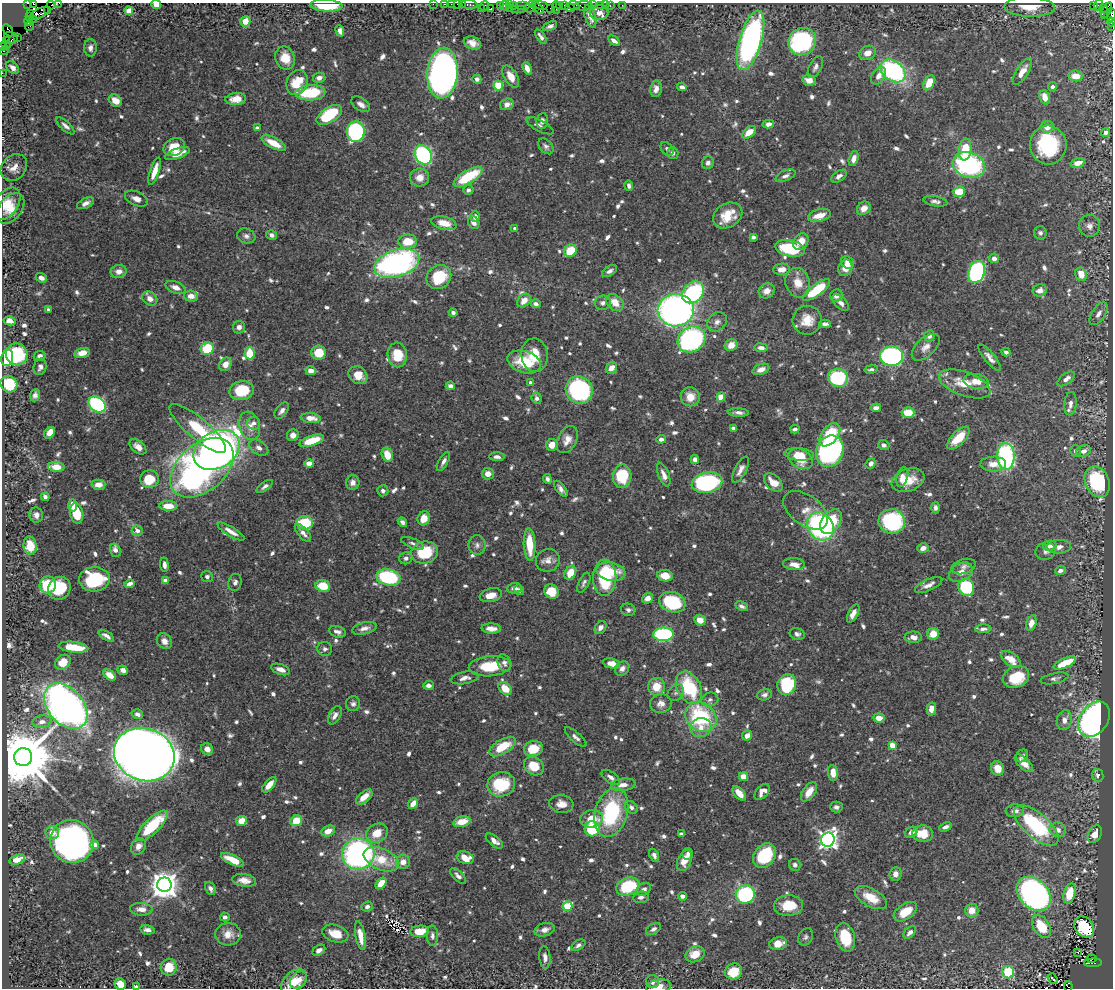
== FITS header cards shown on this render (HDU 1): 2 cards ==
NAXIS1  =                 1111
NAXIS2  =                  986

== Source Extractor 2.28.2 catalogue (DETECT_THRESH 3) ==
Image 1111 x 986 px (HDU 1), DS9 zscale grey, 1 PNG px = 1 image px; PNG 1115 x 990 px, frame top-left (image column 1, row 986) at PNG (2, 3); each listed source drawn as its Kron ellipse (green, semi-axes under 4 px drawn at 4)
Background 0.724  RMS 0.0097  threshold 0.029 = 3 sigma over >= 5 px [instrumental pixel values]
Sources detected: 892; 1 with non-positive FLUX_AUTO (blend fragments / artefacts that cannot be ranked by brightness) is neither listed nor drawn; of the other 891, the 500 brightest by FLUX_AUTO listed and drawn (391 fainter detections omitted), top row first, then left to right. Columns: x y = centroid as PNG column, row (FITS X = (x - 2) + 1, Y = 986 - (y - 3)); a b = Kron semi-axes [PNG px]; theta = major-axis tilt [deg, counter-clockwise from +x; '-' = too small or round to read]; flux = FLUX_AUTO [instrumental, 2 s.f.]
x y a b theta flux
27 3 2 2 - 3.9
59 3 3 2 - 9.7
33 4 3 2 - 57
433 4 2 2 - 9.9
445 4 3 2 - 24
451 4 2 2 - 14
457 4 2 2 - 22
462 4 3 2 - 30
51 5 4 2 - 7.7
156 5 5 4 - 8.7
326 5 16 6 -3 24
469 5 8 3 -4 57
509 5 3 2 - 7.7
513 5 3 2 - 22
523 5 7 2 0 100
533 5 4 3 - 17
541 5 6 3 -12 60
559 5 3 2 - 22
564 5 3 2 - 23
592 5 3 2 - 4.7
600 5 3 3 - 53
605 5 2 2 - 5.9
622 5 3 2 - 5.7
1098 5 6 3 72 6.6
485 6 5 2 - 19
500 6 4 2 - 24
504 6 5 3 - 40
574 6 5 4 - 51
583 6 9 4 2 78
610 6 3 2 - 25
1094 6 4 3 - 110
1030 7 25 9 -1 13
509 8 3 3 - 18
530 8 6 2 0 44
538 8 8 3 -49 66
550 8 2 2 - 15
556 8 6 2 89 37
570 8 5 3 - 66
1103 8 3 3 - 110
481 9 3 3 - 44
491 9 3 2 - 6.6
515 9 2 2 - 14
521 9 2 2 - 21
47 10 3 2 - 9.8
1107 10 9 4 63 460
129 11 4 4 - 13
599 13 9 7 1 5.2
31 14 3 2 - 23
39 14 11 5 26 260
1111 15 7 3 85 90
590 16 12 5 -71 5.5
30 17 3 3 - 18
34 19 3 2 - 150
29 21 4 3 - 33
245 21 5 5 - 10
1112 22 4 3 - 56
29 26 4 2 - 32
550 26 8 4 22 2.3
1112 26 2 2 - 19
8 30 6 3 -59 95
340 31 6 4 -69 3.2
541 37 8 3 -55 2.3
11 38 7 5 -17 92
17 38 3 3 - 11
750 40 31 11 74 190
7 41 3 2 - 12
614 41 6 4 -33 3
802 41 14 13 - 96
472 43 9 6 -22 5.6
6 45 5 2 - 18
2 47 4 2 - 24
90 48 9 6 -89 3.2
4 50 5 2 - 21
867 53 8 7 - 6.6
285 58 12 9 -67 11
12 67 7 5 -40 3.3
815 67 12 6 62 2.7
527 68 6 4 -67 5.2
893 71 14 10 -37 100
1022 72 15 6 57 8
2 73 2 2 - 7.6
442 73 25 15 85 490
878 76 10 6 59 5.1
1076 76 7 5 -6 9.4
511 77 12 6 -60 7.3
319 78 6 5 - 3.7
477 79 4 4 - 3.8
809 80 7 5 -13 4.9
297 83 13 10 67 18
929 83 8 5 62 12
498 86 5 5 - 26
682 87 5 4 - 2.4
1052 87 4 4 - 2.3
656 89 8 6 80 4.8
310 93 15 7 4 36
1045 97 7 5 -69 6.9
236 99 10 6 5 8.5
115 100 7 5 -39 8.6
361 104 10 6 -34 3.8
507 104 7 5 17 4.4
329 115 14 7 33 34
542 121 8 6 81 2.7
769 124 5 4 - 3.8
65 126 11 4 -43 2.7
540 126 15 5 -28 2.3
1047 127 6 6 - 6.8
257 128 4 4 - 3.7
356 132 10 9 - 110
749 132 8 5 39 9.2
1106 132 5 4 - 3.1
274 143 13 5 -27 12
1048 145 19 18 - 57
546 146 9 6 -47 2.3
174 147 11 8 24 11
667 149 8 5 -51 2
965 150 11 6 83 19
673 153 6 5 - 2.2
177 154 13 5 19 8.8
423 155 10 8 -57 120
854 159 8 4 73 4.3
708 163 6 6 - 2.3
1078 163 7 4 17 8.6
969 165 16 12 -19 110
14 167 14 11 46 6.2
155 171 14 4 72 8.4
785 176 10 5 23 2.6
839 176 8 5 33 3
419 177 10 9 - 7.3
468 177 16 6 31 34
629 186 5 3 - 2
468 190 5 5 - 2.2
959 192 6 5 - 17
136 199 12 7 -24 4.6
935 201 12 5 -9 2.5
86 203 9 5 25 3.6
6 204 18 11 54 11
11 208 17 11 53 10
864 208 7 6 - 5.4
728 215 15 12 31 16
475 216 5 4 - 3.2
819 216 11 6 15 9.8
474 222 6 5 - 3.7
444 223 13 6 -14 9.6
1089 226 11 10 - 4.5
515 229 4 3 - 2.7
1040 233 6 6 - 2
272 235 5 5 - 2.6
246 236 9 7 -17 2.8
753 237 4 4 - 2.1
408 242 9 7 1 16
801 242 9 7 55 9.8
790 248 15 8 -11 36
570 251 6 5 - 18
994 258 5 5 - 3.7
397 263 23 13 17 190
847 263 7 6 - 3.2
845 268 8 6 69 9.3
782 269 8 6 4 5.3
119 271 8 6 8 4.4
609 271 8 5 31 2.5
977 272 11 8 71 140
1081 274 7 5 -65 10
439 277 13 11 41 31
41 278 5 4 - 3.2
798 283 15 12 -71 10
175 287 10 6 -21 5.1
817 290 16 6 36 38
1040 290 7 6 - 4.6
767 291 8 7 - 5.9
693 292 12 9 43 82
191 296 7 5 -4 5.4
836 296 6 6 - 4
150 299 8 6 -36 5.3
524 301 8 5 47 6.3
603 303 8 7 - 2.9
615 303 10 7 -40 10
841 303 10 5 -44 3.6
536 304 5 4 - 3.4
49 310 4 3 - 2.6
676 310 18 16 6 340
453 313 4 4 - 2.2
1099 314 13 6 57 4.3
807 320 14 14 - 12
10 321 6 4 -14 5.5
717 322 10 8 42 3.6
825 324 6 4 0 2.3
239 327 6 6 - 3.4
929 336 5 5 - 3.5
691 339 15 12 36 140
731 345 6 5 - 8
926 347 17 9 43 5.8
207 348 6 6 - 25
761 348 6 4 -7 4.3
1006 352 4 4 - 2.5
82 353 8 5 12 5.8
250 353 6 5 - 18
319 353 7 7 - 17
17 354 11 10 - 53
397 355 12 9 -82 17
535 355 17 13 -83 14
40 356 6 4 11 2.2
892 356 11 9 -1 130
7 358 8 6 81 57
990 358 16 5 -50 4.2
524 362 17 11 -17 24
225 364 7 5 51 7.3
40 367 8 6 77 2.6
611 368 6 5 - 5.8
761 369 9 5 21 4.4
871 369 7 4 11 2.1
311 371 5 4 - 5.5
358 375 10 8 -35 9.9
838 378 10 9 - 55
1066 379 10 5 37 4.3
976 381 13 7 -9 7.8
531 383 4 4 - 2.3
9 384 8 8 - 31
965 384 27 12 -20 15
450 386 5 4 - 3.3
579 390 14 13 - 120
242 391 12 9 13 28
35 395 6 5 - 2.4
690 397 9 9 - 9.2
721 397 4 4 - 18
537 398 6 5 - 2.2
97 404 9 7 -39 100
1070 404 12 6 84 3.5
876 408 5 4 - 3
282 411 9 5 54 2.9
738 412 10 4 -3 2.9
908 413 6 5 - 15
311 418 10 5 -6 6.8
254 423 6 6 - 2.1
250 426 14 10 -74 6.7
198 428 36 10 -40 37
733 428 4 4 - 5.6
795 429 4 3 - 2
50 433 6 4 53 7.6
293 435 6 6 - 4.4
830 435 13 8 52 26
958 438 14 6 46 15
661 439 5 4 - 3
567 440 14 9 64 6.9
312 441 13 5 17 18
552 445 6 5 - 7.1
884 445 6 5 - 2.1
138 447 10 6 -39 4.8
259 448 10 6 -33 3.1
217 450 24 18 32 420
830 451 16 13 67 190
1075 451 5 5 - 2.1
1084 451 7 5 23 4.7
799 454 15 6 -5 8.3
387 455 7 5 -68 11
1006 456 13 8 -87 110
497 457 7 4 -2 2.5
801 459 13 9 -31 16
695 460 4 4 - 4.6
443 461 11 4 61 2.8
309 463 5 4 - 4.7
871 463 5 4 - 3.1
993 464 13 7 1 6.7
56 467 8 5 -4 9.5
202 468 37 23 41 310
740 470 14 5 62 4
488 474 6 5 - 5.5
664 475 12 5 -69 4.4
622 476 12 9 87 26
902 477 10 5 74 5.8
149 479 9 9 - 19
547 479 5 4 - 2.1
908 480 17 11 20 14
353 482 7 7 - 4.1
1097 482 16 12 -66 60
707 483 15 10 12 100
773 483 11 7 -45 11
99 485 7 5 1 5.5
265 486 9 4 35 2.1
561 489 9 4 -51 2.9
383 491 5 5 - 2.1
45 497 4 4 - 2.7
72 505 6 4 87 6.7
168 506 9 5 -2 10
935 508 6 4 -89 2
805 510 25 15 -36 8.8
77 513 10 6 -77 14
36 515 7 6 - 3.4
424 518 7 6 - 10
892 521 13 12 - 83
402 522 5 4 - 2.5
831 522 14 9 56 22
305 523 8 6 1 30
820 526 15 12 -54 130
137 531 6 5 - 4.2
231 531 15 4 -32 4.7
303 533 11 5 -49 4
413 543 12 4 -23 2
30 545 9 6 -82 15
477 545 10 8 -89 3.3
530 545 16 6 -87 19
1050 546 7 5 14 3.3
1059 547 12 7 1 3.8
923 548 6 4 17 4.3
115 550 7 5 -71 4.7
1045 551 10 8 19 2.7
424 552 13 11 15 28
406 558 7 6 - 2.6
548 560 12 11 - 5.2
794 564 11 6 -3 5.3
164 565 7 4 -84 3
964 566 12 7 17 2.7
1060 570 5 4 - 3.1
611 572 15 9 -11 14
961 572 13 9 29 6.7
570 573 7 5 63 13
665 576 8 5 -8 10
207 577 6 5 - 2.4
388 577 12 8 -10 67
605 578 18 12 -90 43
94 579 15 12 3 47
165 581 4 4 - 5
235 582 8 6 78 2.6
584 583 11 5 64 2.1
129 584 5 3 - 3.3
48 585 8 8 - 28
929 585 15 5 24 4.4
323 586 7 6 - 16
966 587 9 8 - 54
59 588 12 11 - 26
514 588 7 5 4 2.6
519 590 5 4 - 2
552 592 7 7 - 17
491 595 11 6 13 7.3
647 598 6 5 - 4.2
672 602 13 10 -19 44
742 606 6 4 -27 2.1
628 610 7 6 - 2.2
853 614 10 4 63 4.5
700 620 6 5 - 6.9
1031 623 8 5 74 4.7
364 628 12 6 14 4
491 628 10 5 -3 5.3
601 628 7 5 52 3.2
983 629 8 4 3 2.4
337 632 8 5 -17 2.7
663 634 10 6 1 79
797 634 7 6 - 2.3
933 634 6 5 - 9.9
106 636 9 3 -32 2.4
913 637 8 6 -1 4.1
164 641 8 7 - 4.6
73 647 15 5 -6 19
325 649 7 7 - 2.3
1011 659 11 6 -38 11
63 662 8 6 39 8.5
504 663 9 6 -66 2.6
611 663 8 5 -11 6.5
1065 663 12 4 25 18
490 666 21 10 5 23
281 669 10 5 -19 4.8
622 669 8 6 43 3.6
123 670 5 4 - 2.8
110 675 7 4 -36 6.3
1016 677 13 10 23 25
465 678 14 6 10 3.9
1054 678 14 5 12 2.2
428 685 5 4 - 3.4
787 685 11 9 68 50
656 687 9 8 - 13
505 688 7 5 -43 14
689 688 17 11 -64 48
676 693 9 7 53 2.3
764 695 8 5 16 2.2
710 700 8 7 - 2.1
661 703 11 9 8 4.7
353 704 7 7 - 2.3
66 706 26 17 -49 430
931 709 6 4 77 5.8
137 714 6 5 - 2.8
335 715 10 6 61 3.3
701 717 17 13 -40 62
879 718 5 4 - 7.4
1094 719 19 14 55 310
1064 720 10 7 76 4.8
42 722 9 6 9 3.2
701 728 10 9 - 6.7
747 735 5 5 - 5.6
576 737 13 5 -40 2.6
892 745 4 4 - 15
502 747 15 7 29 19
207 749 6 5 - 3.7
533 749 9 7 10 16
144 754 31 26 -20 2100
1022 756 7 5 50 2
23 757 9 9 - 7300
1024 763 11 5 -43 6.8
534 766 10 8 -37 15
998 768 7 6 - 7.6
833 773 8 5 -84 9
1098 775 6 5 - 2.4
611 777 10 5 -35 3
743 777 5 4 - 12
501 784 14 12 13 35
269 785 9 4 48 6.4
623 785 12 6 7 4.8
762 792 9 6 49 4.1
809 792 11 6 55 8.5
739 793 8 5 -48 8.8
364 797 10 5 41 7.4
413 804 6 4 51 6.8
561 804 12 9 -8 6.1
631 807 7 5 -45 2.4
836 807 6 5 - 2.8
1015 811 9 6 4 3.9
611 812 25 16 73 64
592 819 11 8 11 10
241 821 5 5 - 9.4
296 821 6 5 - 15
462 822 9 5 14 13
1036 825 27 12 -40 66
152 826 20 7 45 33
945 827 6 4 23 2.4
592 829 7 7 - 37
1058 830 8 7 - 4.2
328 831 7 5 25 6.8
911 832 6 5 - 3.4
52 833 7 6 - 5.9
377 833 11 9 30 12
681 834 4 4 - 2.6
923 834 10 8 -6 12
1095 834 9 6 62 6
828 840 7 6 - 340
72 841 22 21 - 300
494 841 10 5 -39 4.1
94 845 4 4 - 12
138 846 9 7 58 4.4
358 854 16 15 - 190
688 854 5 5 - 2.3
654 855 7 4 -64 2.6
765 856 13 10 52 44
465 858 9 6 -19 13
381 859 19 10 -23 18
17 860 8 4 15 9
232 860 12 5 -25 13
684 861 11 6 66 8.2
403 862 7 6 - 5.6
795 865 6 6 - 2.2
895 874 7 6 - 4.6
458 876 10 4 -45 2.6
244 880 12 6 -8 5.5
381 883 6 4 50 12
164 885 7 7 - 1000
628 886 12 8 19 33
210 888 7 5 -65 2.8
644 889 8 5 32 3.3
1069 893 10 6 74 17
745 894 10 9 - 64
1034 894 19 14 -46 260
682 896 4 4 - 3
641 897 8 6 6 3.1
871 898 18 9 -29 13
567 906 5 5 - 31
789 906 14 10 3 15
367 907 6 5 - 2.4
141 909 11 6 -3 5.3
972 910 7 7 - 7.3
905 912 13 7 34 13
225 917 5 4 - 2.3
1041 926 13 8 -58 22
1084 927 11 9 -50 37
653 929 8 5 31 2.3
147 930 7 4 -10 3
545 930 10 6 16 4.4
420 931 9 5 5 10
910 932 7 4 44 3
228 934 13 11 4 7
335 934 13 8 -18 11
360 936 14 5 -79 9.3
432 936 10 5 -88 2.4
806 937 9 7 58 2
845 937 14 9 -74 26
778 944 9 6 15 8.9
578 945 8 4 32 2.1
319 950 7 5 34 2.7
1078 952 3 3 - 3.3
695 954 10 7 24 11
545 957 11 5 -85 3.1
1092 959 5 3 - 31
1093 963 9 4 2 260
169 967 8 8 - 14
733 971 9 8 - 16
1008 972 6 6 - 34
1053 979 6 3 -52 5.5
298 980 10 7 48 5.5
294 981 15 9 41 12
653 982 7 6 - 3
120 984 6 5 - 12
659 986 13 6 11 5.5
1068 986 5 4 - 55
136 987 4 3 - 3.2
At the frame edge (FLAGS 8, measured only in part): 20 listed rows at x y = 27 3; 59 3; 33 4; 433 4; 445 4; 451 4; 457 4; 462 4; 156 5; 326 5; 469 5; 1111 15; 1112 22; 1112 26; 2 47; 2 73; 120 984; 659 986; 1068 986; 136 987
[391 fainter detections neither listed nor drawn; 1 non-positive-flux detection neither listed nor drawn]